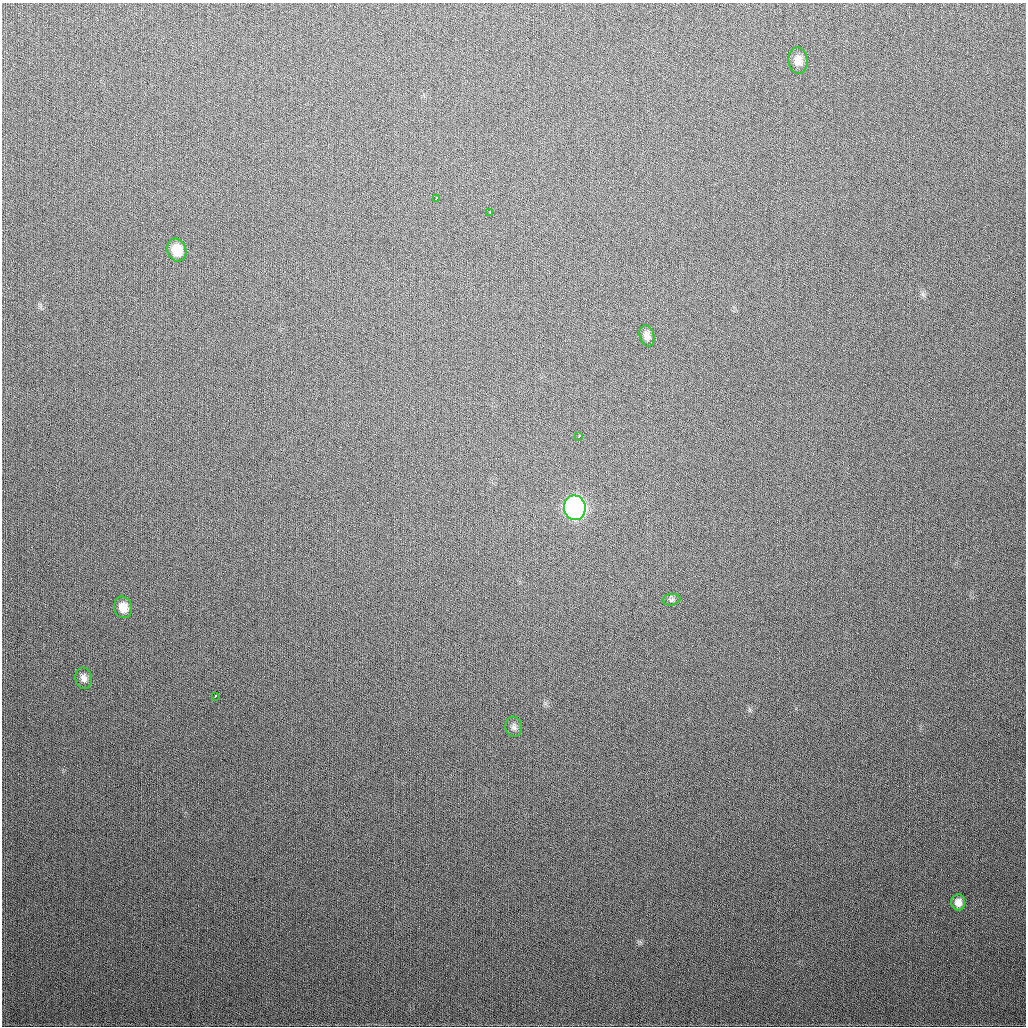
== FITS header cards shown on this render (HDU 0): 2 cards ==
NAXIS1  =                 1024
NAXIS2  =                 1024

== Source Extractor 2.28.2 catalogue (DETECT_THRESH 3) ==
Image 1024 x 1024 px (HDU 0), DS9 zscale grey, 1 PNG px = 1 image px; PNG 1028 x 1028 px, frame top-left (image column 1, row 1024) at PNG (2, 3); each listed source drawn as its Kron ellipse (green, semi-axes under 4 px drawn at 4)
Background 320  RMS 12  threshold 37.2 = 3 sigma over >= 5 px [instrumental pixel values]
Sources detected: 13; all 13 listed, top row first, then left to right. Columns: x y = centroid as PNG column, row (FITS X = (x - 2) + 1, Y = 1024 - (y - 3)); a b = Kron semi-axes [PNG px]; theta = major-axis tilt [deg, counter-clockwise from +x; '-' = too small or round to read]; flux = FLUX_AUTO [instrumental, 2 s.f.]
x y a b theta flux
798 61 13 9 -83 7700
436 198 3 3 - 3600
490 213 3 2 - 2600
177 250 11 9 -71 18000
647 336 11 7 -75 4800
579 436 4 3 - 3800
575 508 12 11 - 420000
671 600 9 5 6 2100
123 607 11 9 -75 9900
84 678 11 8 -78 4600
215 696 3 2 - 1300
514 727 10 8 -82 3300
958 902 8 7 - 5600